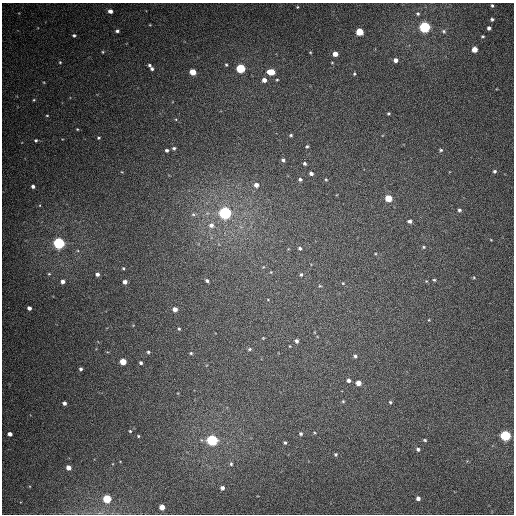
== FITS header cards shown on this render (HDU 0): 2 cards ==
NAXIS1  =                  512
NAXIS2  =                  512

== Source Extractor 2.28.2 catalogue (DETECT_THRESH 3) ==
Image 512 x 512 px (HDU 0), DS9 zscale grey, 1 PNG px = 1 image px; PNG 516 x 516 px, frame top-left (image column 1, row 512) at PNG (2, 3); no overlay
Background 388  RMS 9.8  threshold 29.5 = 3 sigma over >= 5 px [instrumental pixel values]
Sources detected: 103; all 103 listed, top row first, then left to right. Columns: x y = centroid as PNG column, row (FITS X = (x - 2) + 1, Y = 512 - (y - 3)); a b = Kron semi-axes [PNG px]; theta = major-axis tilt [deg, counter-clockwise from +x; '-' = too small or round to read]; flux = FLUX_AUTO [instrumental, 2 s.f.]
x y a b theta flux
492 5 5 4 - 1100
297 7 4 3 - 600
110 11 5 4 - 2500
418 14 5 4 - 1200
492 19 5 4 - 1200
425 27 5 5 - 140000
489 28 4 4 - 1800
117 31 4 4 - 1500
444 31 6 6 - 1500
360 32 5 4 - 22000
74 35 4 4 - 1100
483 36 5 4 - 920
474 49 4 4 - 8700
103 52 4 4 - 620
310 52 4 3 - 600
335 54 4 4 - 5900
396 60 5 4 - 3100
60 62 4 4 - 690
149 65 4 3 - 1200
226 65 4 3 - 740
241 68 5 5 - 48000
152 69 4 4 - 1300
193 72 5 4 - 12000
271 72 6 4 -3 13000
354 74 4 3 - 730
264 80 4 4 - 3400
277 80 4 3 - 640
34 100 4 3 - 580
388 113 4 3 - 700
47 115 4 2 - 520
77 129 4 3 - 510
291 135 4 3 - 970
99 138 3 3 - 710
36 140 5 4 - 1000
307 146 4 3 - 870
174 148 5 4 - 1100
167 150 3 3 - 1300
441 150 5 4 - 950
283 160 5 4 - 1500
305 163 4 4 - 1300
494 171 5 4 - 1500
311 173 4 4 - 2000
300 179 5 4 - 1400
326 179 4 4 - 680
256 185 5 5 - 3900
33 186 4 4 - 1800
388 198 5 4 - 18000
459 210 4 4 - 1400
225 213 5 5 - 200000
193 214 6 5 - 1500
410 221 5 4 - 2400
211 225 8 8 - 4600
491 240 4 2 - 440
59 243 5 5 - 140000
423 247 5 4 - 950
300 248 4 4 - 1100
375 254 4 3 - 590
123 268 4 3 - 730
271 272 4 3 - 540
49 274 4 4 - 670
97 274 4 4 - 2100
301 275 5 4 - 920
474 278 5 3 - 640
434 280 3 3 - 760
63 281 4 4 - 2700
207 281 4 3 - 1500
125 282 4 4 - 2800
343 283 5 4 - 660
320 286 5 3 - 640
29 308 4 4 - 2500
175 309 4 4 - 4300
429 320 3 2 - 420
179 329 5 4 - 830
263 338 3 3 - 470
296 341 4 4 - 1700
249 349 5 4 - 920
148 352 5 4 - 1000
191 353 4 4 - 850
355 356 5 4 - 1300
123 362 5 4 - 13000
141 363 4 3 - 1100
81 369 4 3 - 1300
349 380 5 4 - 2100
358 383 4 4 - 6200
343 401 4 4 - 750
390 402 4 4 - 930
64 403 4 4 - 2000
130 431 4 4 - 700
10 434 4 4 - 3100
301 434 4 4 - 1100
505 435 5 5 - 95000
138 436 4 3 - 650
212 440 5 5 - 120000
425 440 5 4 - 880
285 442 3 3 - 1000
418 449 5 4 - 1400
336 454 4 4 - 1000
231 464 6 5 - 1300
68 468 4 4 - 4900
222 488 4 4 - 2400
418 498 4 4 - 2600
107 499 5 5 - 34000
162 507 4 4 - 7800